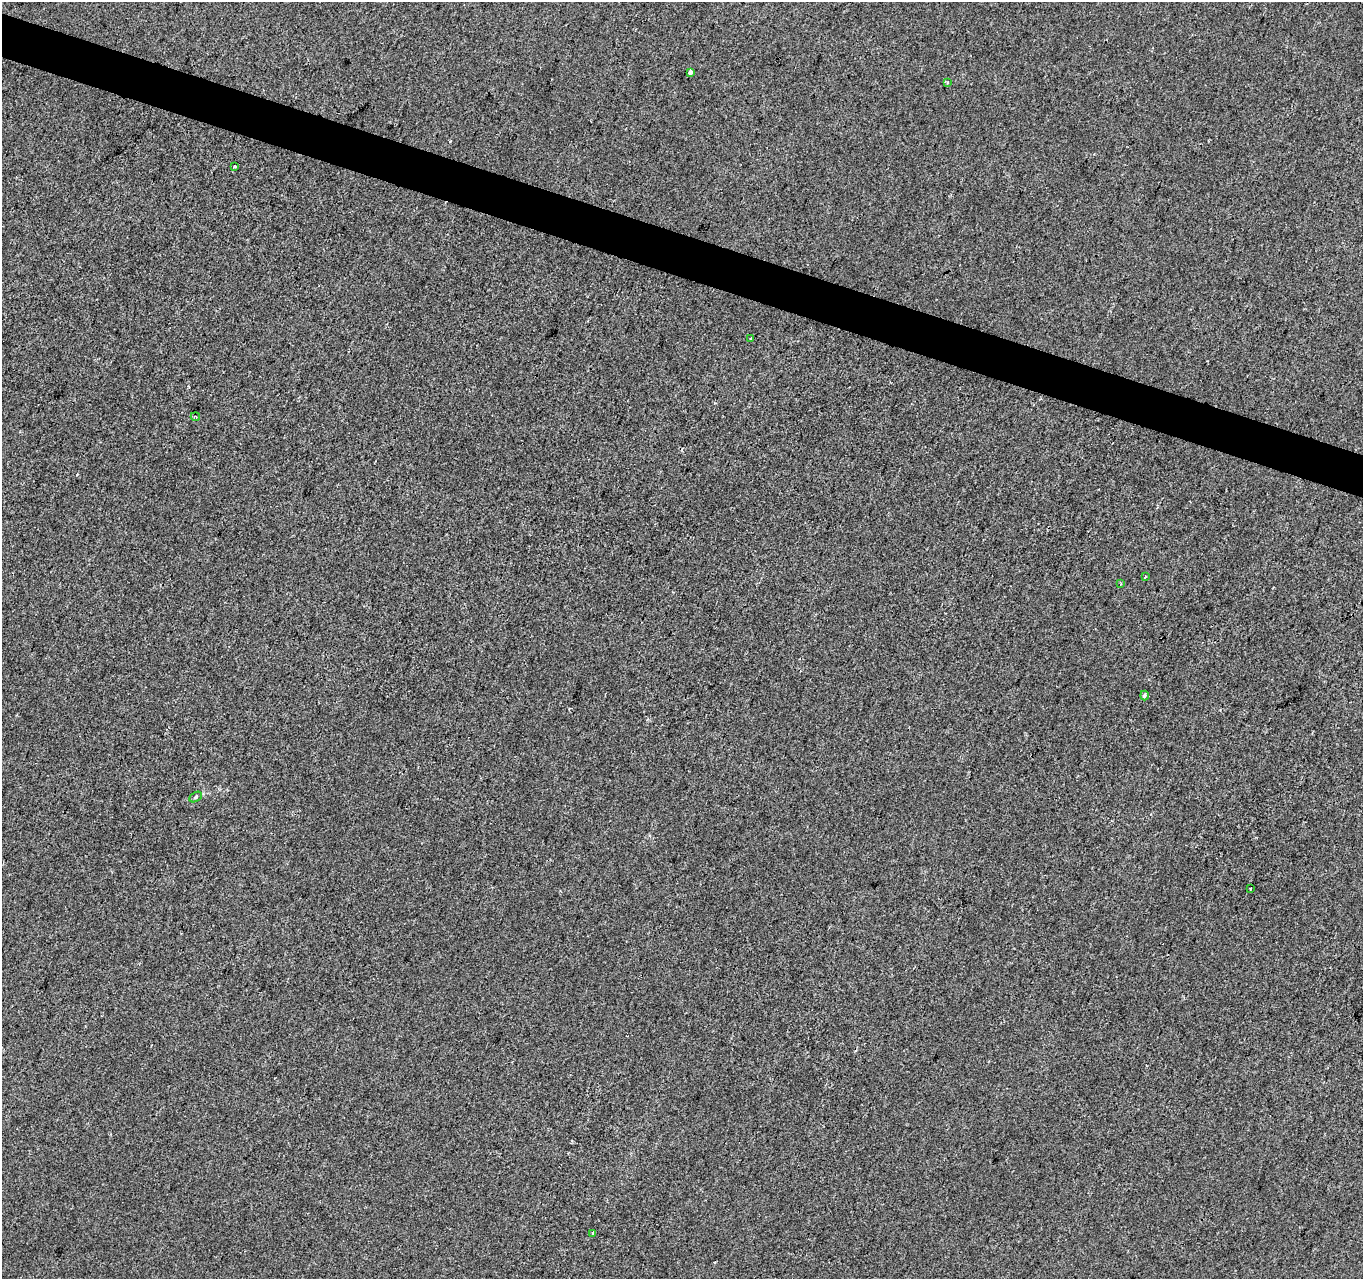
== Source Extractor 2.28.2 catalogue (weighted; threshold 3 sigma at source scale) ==
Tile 11 of 4 x 4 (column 3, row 3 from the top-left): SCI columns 2731-4091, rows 1556-2832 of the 5453 x 5600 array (HDU 1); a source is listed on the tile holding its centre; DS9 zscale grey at full resolution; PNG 1365 x 1281 px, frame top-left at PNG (2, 2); each listed source drawn as its Kron ellipse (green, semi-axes under 4 px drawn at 4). Shown black and unused: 3% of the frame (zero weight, under 2 of 3 exposures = <1% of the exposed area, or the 3 px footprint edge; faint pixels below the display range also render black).
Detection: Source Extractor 2.28.2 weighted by HDU 2 'WHT'; one run over the whole footprint, this tile lists its part. Background 3.38e-04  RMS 0.0042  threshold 0.0188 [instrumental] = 3 sigma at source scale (4.5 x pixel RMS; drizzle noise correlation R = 1.50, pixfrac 1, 0.0396/0.0396 arcsec/px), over >= 5 px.
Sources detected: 12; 1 cosmic-ray / hot-pixel residue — neither listed nor drawn; the other 11 listed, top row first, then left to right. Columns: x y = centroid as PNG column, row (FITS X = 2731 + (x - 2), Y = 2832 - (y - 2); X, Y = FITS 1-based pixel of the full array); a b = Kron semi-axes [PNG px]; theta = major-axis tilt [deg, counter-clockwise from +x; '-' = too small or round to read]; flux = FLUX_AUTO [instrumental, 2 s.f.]
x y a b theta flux
690 72 4 3 - 3.3
947 82 3 2 - 0.68
234 166 3 2 - 0.47
751 339 4 2 - 0.45
195 416 5 2 - 0.43
1145 576 3 3 - 0.48
1121 584 4 3 - 0.5
1144 695 5 4 - 0.86
196 797 7 4 29 0.72
1250 889 3 3 - 1.2
593 1233 3 3 - 0.72